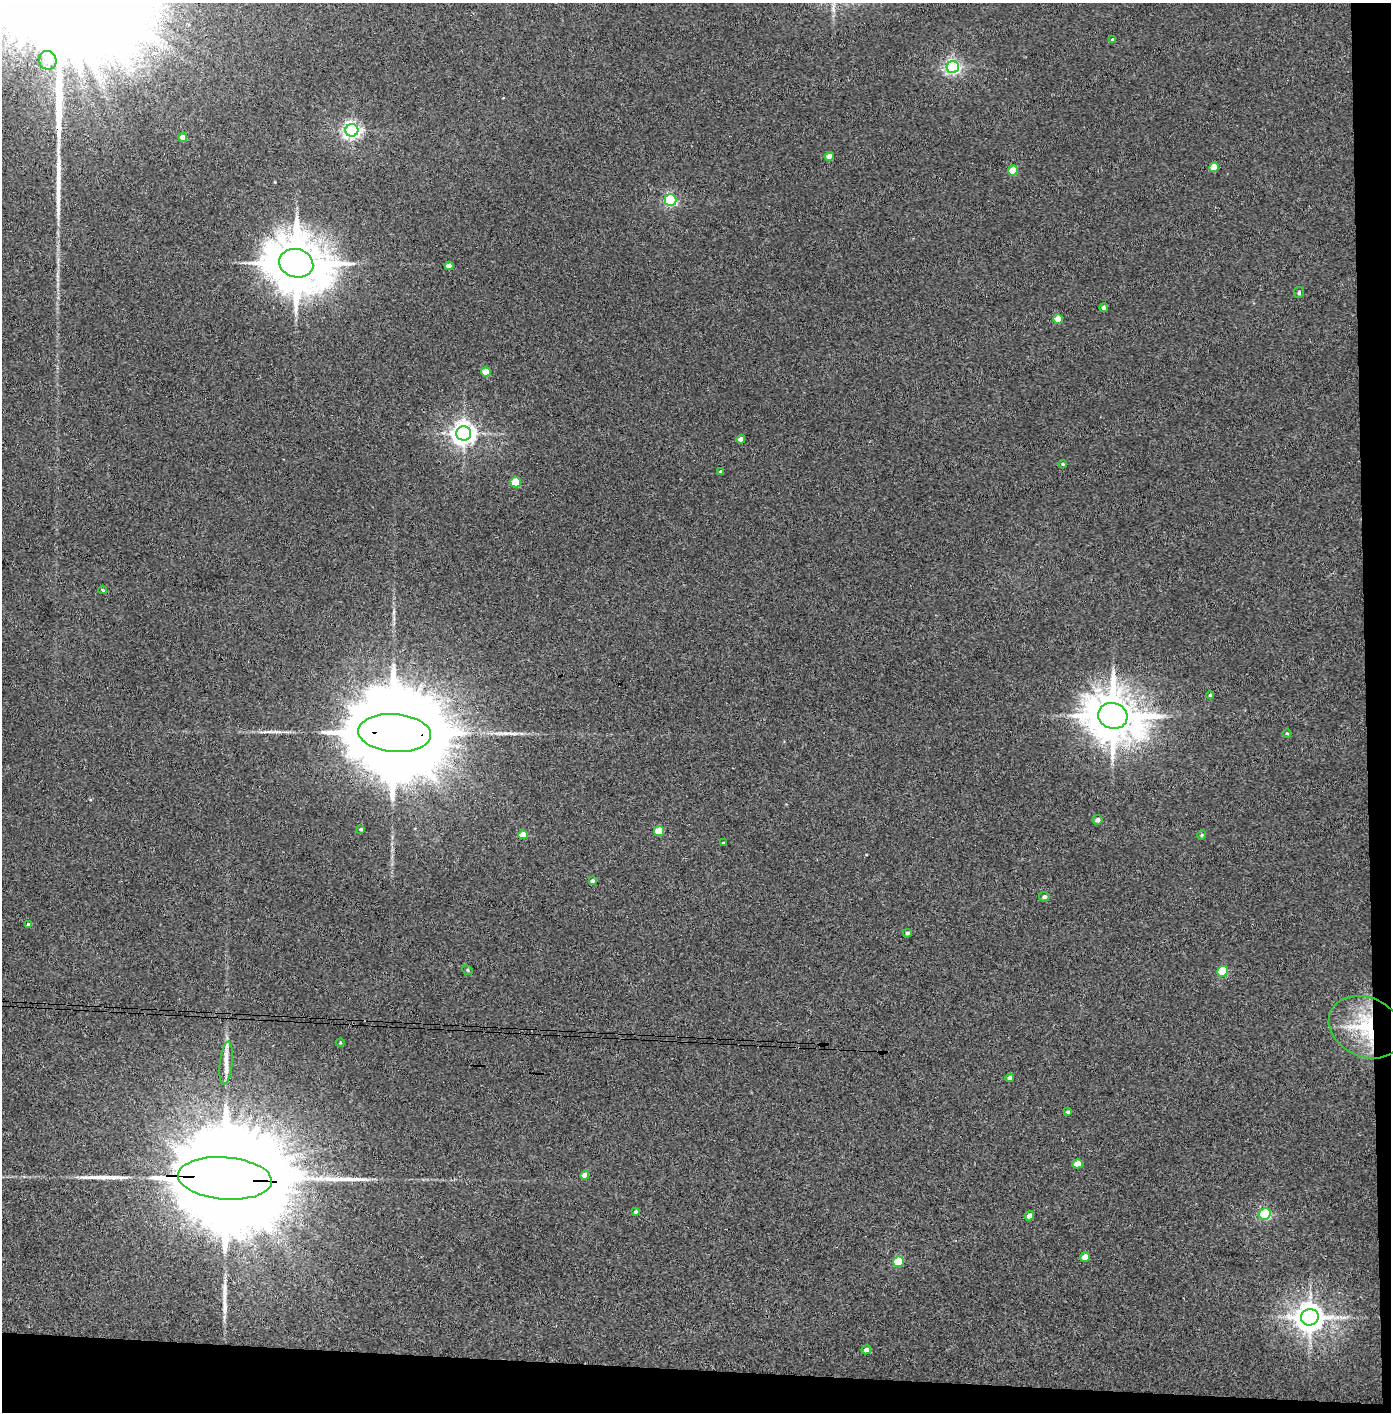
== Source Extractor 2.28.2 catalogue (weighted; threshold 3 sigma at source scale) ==
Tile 9 of 3 x 3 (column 3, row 3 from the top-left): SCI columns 2857-4245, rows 4-1413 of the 4323 x 4241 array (HDU 1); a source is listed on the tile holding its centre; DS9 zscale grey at full resolution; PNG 1393 x 1414 px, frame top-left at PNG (2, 3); each listed source drawn as its Kron ellipse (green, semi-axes under 4 px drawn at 4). Shown black and unused: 5% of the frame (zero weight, under 3 of 4 exposures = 6% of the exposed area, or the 3 px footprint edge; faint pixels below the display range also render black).
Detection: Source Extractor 2.28.2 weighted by HDU 2 'WHT'; one run over the whole footprint, this tile lists its part. Background 0.045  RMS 0.0057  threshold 0.0257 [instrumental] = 3 sigma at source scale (4.5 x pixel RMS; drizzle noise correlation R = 1.50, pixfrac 1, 0.05/0.05 arcsec/px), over >= 5 px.
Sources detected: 57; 5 long thin detections or spike segments (spike, bleed or trail) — neither listed nor drawn; the other 52 listed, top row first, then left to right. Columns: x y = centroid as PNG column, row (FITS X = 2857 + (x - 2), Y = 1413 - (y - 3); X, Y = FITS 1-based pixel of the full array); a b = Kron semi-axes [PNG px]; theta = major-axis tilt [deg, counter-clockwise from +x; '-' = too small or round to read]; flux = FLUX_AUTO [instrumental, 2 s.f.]
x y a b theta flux
1113 40 4 3 - 1.3
48 60 9 8 - 4.4
953 67 6 6 - 160
352 130 6 6 - 210
183 137 4 4 - 4.7
829 156 4 4 - 3.8
1214 167 5 4 - 7.1
1013 170 5 5 - 9.4
671 200 6 5 - 84
296 263 17 14 -16 3800
449 266 4 4 - 3.9
1299 293 5 5 - 1.1
1104 308 4 4 - 1.2
1058 319 5 5 - 7.6
486 372 5 4 - 9.2
464 433 7 7 - 460
741 439 4 4 - 2.4
1063 464 4 3 - 0.61
721 472 3 3 - 1
516 482 5 5 - 20
103 590 4 3 - 0.84
1210 695 4 4 - 0.66
1113 716 15 13 -15 2700
395 733 36 19 -4 21000
1287 734 4 3 - 0.46
1097 820 5 5 - 2
361 829 4 3 - 1
659 831 5 5 - 15
523 835 5 4 - 7.4
1202 835 5 4 - 0.65
723 843 3 3 - 0.67
592 881 4 4 - 1.4
1044 897 5 4 - 1.4
28 925 3 3 - 1.1
907 933 4 4 - 1.4
468 970 5 4 - 0.88
1223 971 5 5 - 35
1366 1027 38 29 -25 43
340 1043 4 3 - 0.42
226 1063 22 6 84 4.9
1010 1078 4 4 - 1.7
1068 1112 4 4 - 0.86
1078 1164 5 4 - 8.3
585 1175 4 4 - 4.9
225 1178 47 21 -4 35000
635 1212 4 3 - 0.93
1265 1214 6 5 - 68
1029 1216 5 4 - 2.7
1085 1257 5 4 - 4.6
898 1262 5 5 - 21
1310 1317 9 8 - 830
866 1350 5 4 - 2.5
Overlapping masked pixels (flux is a lower limit): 3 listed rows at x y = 395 733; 1366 1027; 225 1178